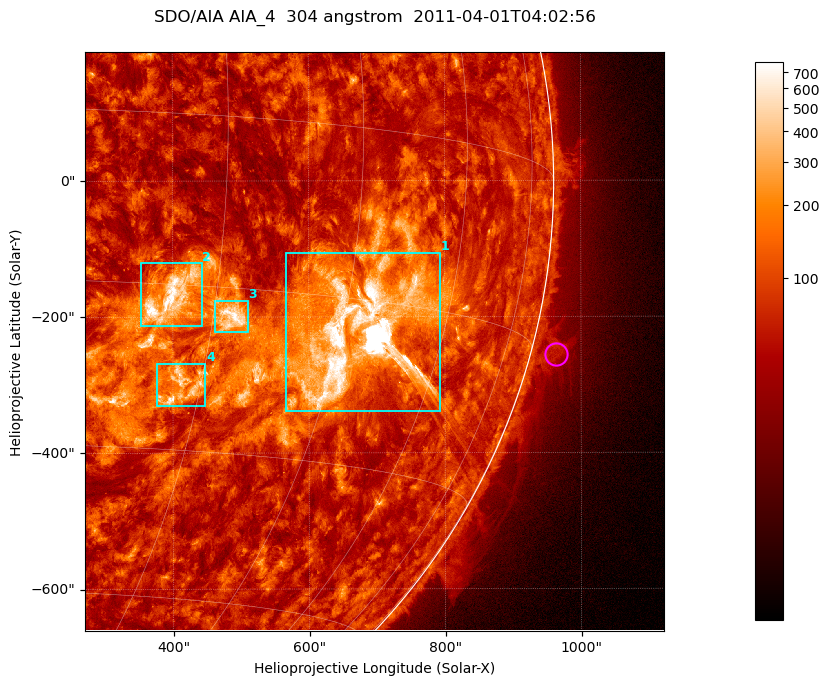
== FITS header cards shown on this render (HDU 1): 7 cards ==
TELESCOP= 'SDO/AIA '           / For AIA: SDO/AIA
INSTRUME= 'AIA_4   '           / For AIA: AIA_ATA1, AIA_ATA2, AIA_ATA3 or AIA_AT
WAVELNTH=                  304 / [angstrom] Wavelength
WAVEUNIT= 'angstrom'           / Wavelength unit: angstrom
DATE-OBS= '2011-04-01T04:02:56.131' / [ISO] Date when observation started; ISO 8
CTYPE1  = 'HPLN-TAN'           / CTYPE1; Typically HPLN
CTYPE2  = 'HPLT-TAN'           / CTYPE2; Typically HPLT

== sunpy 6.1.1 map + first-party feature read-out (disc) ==
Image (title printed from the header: SDO/AIA AIA_4  304 angstrom  2011-04-01T04:02:56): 1418 x 1418 px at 0.6 arcsec/px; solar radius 960 arcsec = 1600 px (partial field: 18% of the solar disc is inside the frame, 73% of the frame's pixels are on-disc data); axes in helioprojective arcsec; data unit not stated in the header (colour bar unlabelled)
Orientation: roll -0.132 deg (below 1 deg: not rotated)
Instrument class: DISC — disc imager (sunpy class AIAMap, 304 A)
Bright regions (active regions / flare kernels): reference = the on-disc median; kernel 11 px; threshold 5 sigma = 174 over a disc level ~72.5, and >= 1.15x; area >= 2010 px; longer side >= 17 px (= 10 arcsec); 4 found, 4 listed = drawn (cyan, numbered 1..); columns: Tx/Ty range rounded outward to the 2 arcsec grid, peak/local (2 s.f.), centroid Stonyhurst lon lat
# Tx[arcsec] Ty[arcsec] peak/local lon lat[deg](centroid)
1 566..792 -340..-106 215 +48 -18
2 352..444 -214..-120 13 +26 -16
3 460..510 -224..-176 10 +32 -18
4 376..448 -332..-268 8.6 +28 -24
Off-limb structures (1.02-1.3 R_sun): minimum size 400 px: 5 found; the strongest spans PA ~255..260 deg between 1.02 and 1.08 R_sun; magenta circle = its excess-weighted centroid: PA ~255 deg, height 1.04 R_sun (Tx ~964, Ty ~-256 arcsec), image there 2.3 x the reference